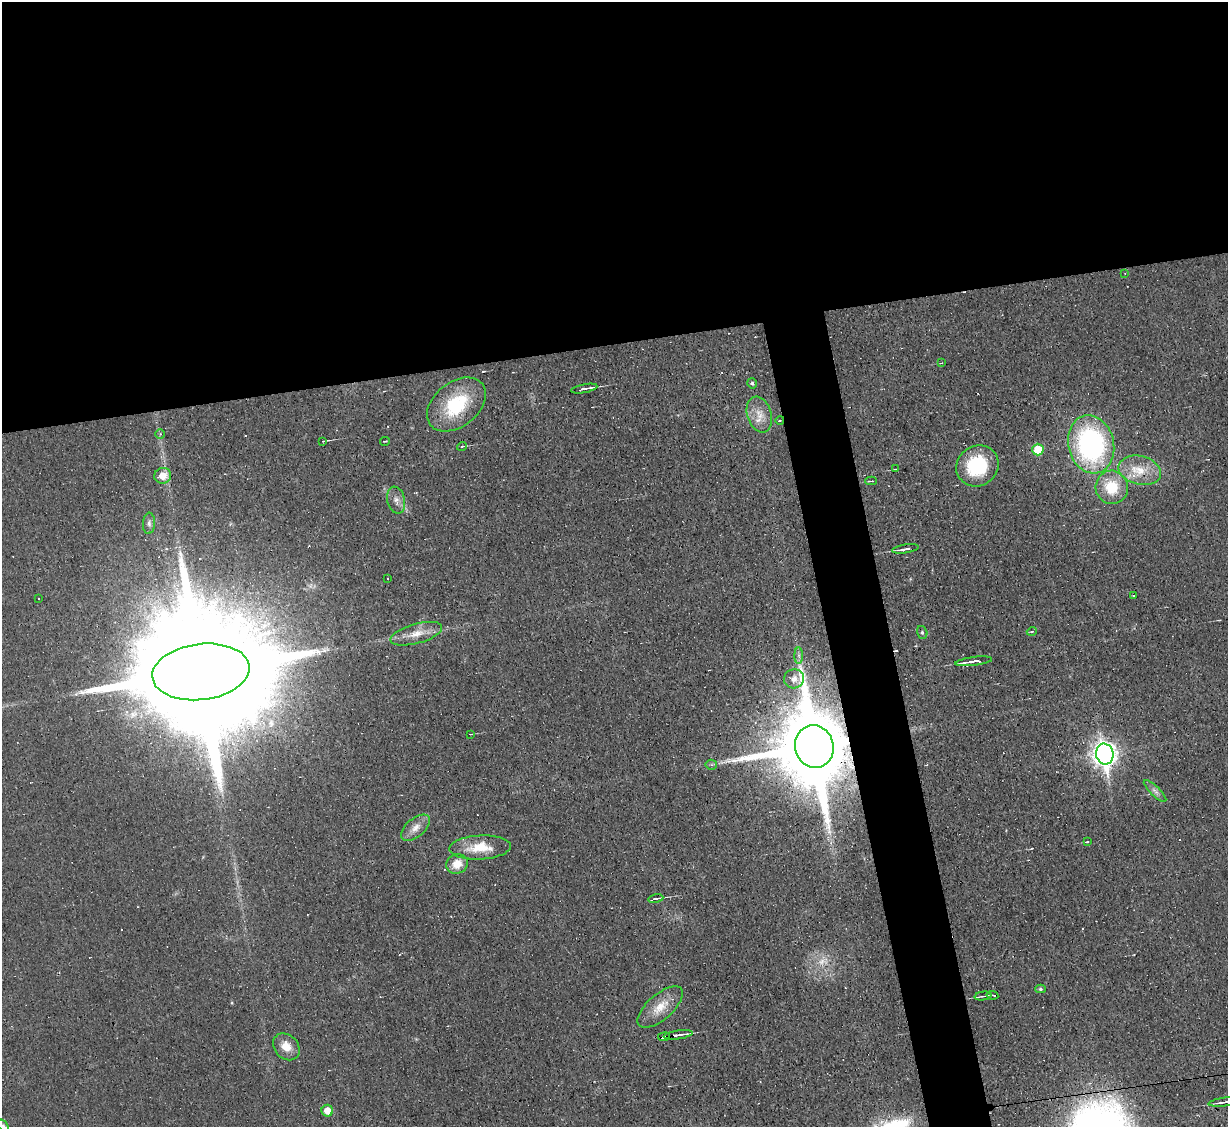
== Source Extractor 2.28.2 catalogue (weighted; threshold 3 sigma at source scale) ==
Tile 2 of 4 x 4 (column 2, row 1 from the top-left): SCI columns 1227-2452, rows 3625-4749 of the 4905 x 4883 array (HDU 1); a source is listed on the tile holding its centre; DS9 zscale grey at full resolution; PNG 1230 x 1129 px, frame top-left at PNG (2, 2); each listed source drawn as its Kron ellipse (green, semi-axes under 4 px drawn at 4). Shown black and unused: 34% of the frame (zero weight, under 3 of 4 exposures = <1% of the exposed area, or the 3 px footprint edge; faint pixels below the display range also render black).
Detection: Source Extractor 2.28.2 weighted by HDU 2 'WHT'; one run over the whole footprint, this tile lists its part. Background 0.0225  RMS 0.0042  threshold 0.0189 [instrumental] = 3 sigma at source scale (4.5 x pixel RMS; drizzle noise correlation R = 1.50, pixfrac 1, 0.05/0.05 arcsec/px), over >= 5 px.
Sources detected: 65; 1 too faint to see at this stretch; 12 cosmic-ray / hot-pixel residue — neither listed nor drawn; the other 52 listed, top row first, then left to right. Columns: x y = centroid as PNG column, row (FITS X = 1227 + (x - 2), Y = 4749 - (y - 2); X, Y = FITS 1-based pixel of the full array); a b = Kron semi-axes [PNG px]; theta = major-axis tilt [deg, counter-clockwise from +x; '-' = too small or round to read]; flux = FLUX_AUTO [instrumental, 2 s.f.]
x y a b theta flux
1125 273 3 3 - 0.32
941 363 4 3 - 0.36
752 383 5 4 - 0.71
584 389 13 3 11 2.5
456 404 33 22 39 25
759 415 18 12 -73 5.5
780 420 4 3 - 0.33
160 434 5 4 - 0.57
323 441 3 3 - 0.51
385 441 5 2 - 0.39
1091 444 29 23 -77 88
462 446 5 3 - 0.42
1038 450 6 5 - 11
977 466 22 20 35 25
896 469 4 2 - 0.44
1140 470 22 14 -14 9.7
163 476 8 7 - 5.7
871 481 5 3 - 0.53
1112 487 17 16 - 14
396 500 14 9 -77 2.7
149 523 10 6 86 1.5
905 549 13 3 9 2
387 578 2 2 - 0.49
1133 595 3 3 - 1.2
39 599 2 2 - 0.31
1032 631 5 3 - 0.42
922 632 6 5 - 0.77
416 634 27 10 15 6
799 656 8 4 -89 1.1
974 661 18 3 7 3.6
201 672 49 28 7 33000
794 679 10 9 - 2.7
470 734 4 2 - 0.31
814 746 21 19 -77 6700
1105 754 10 8 -80 330
711 765 5 5 - 0.68
1155 791 15 5 -45 1.8
416 828 17 9 39 3.8
1087 842 3 2 - 0.31
480 847 31 12 3 11
457 864 11 9 27 5.9
656 899 8 4 9 1.4
1040 989 5 4 - 0.77
992 995 6 2 -9 0.66
983 996 8 3 7 0.73
660 1007 28 12 41 8.2
678 1035 14 3 7 2.1
664 1037 6 3 8 3.8
286 1047 15 12 -47 5.7
1225 1102 17 4 7 2.3
327 1111 6 6 - 4.8
3 1125 6 4 -48 0.69
Overlapping masked pixels (flux is a lower limit): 6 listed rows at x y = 456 404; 780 420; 201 672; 814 746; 678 1035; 664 1037
Isophote crosses this tile's border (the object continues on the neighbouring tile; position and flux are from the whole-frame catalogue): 2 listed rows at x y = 1225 1102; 3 1125
Unlisted compact peaks at least as high as the median listed source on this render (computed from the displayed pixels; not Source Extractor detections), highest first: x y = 232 1003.